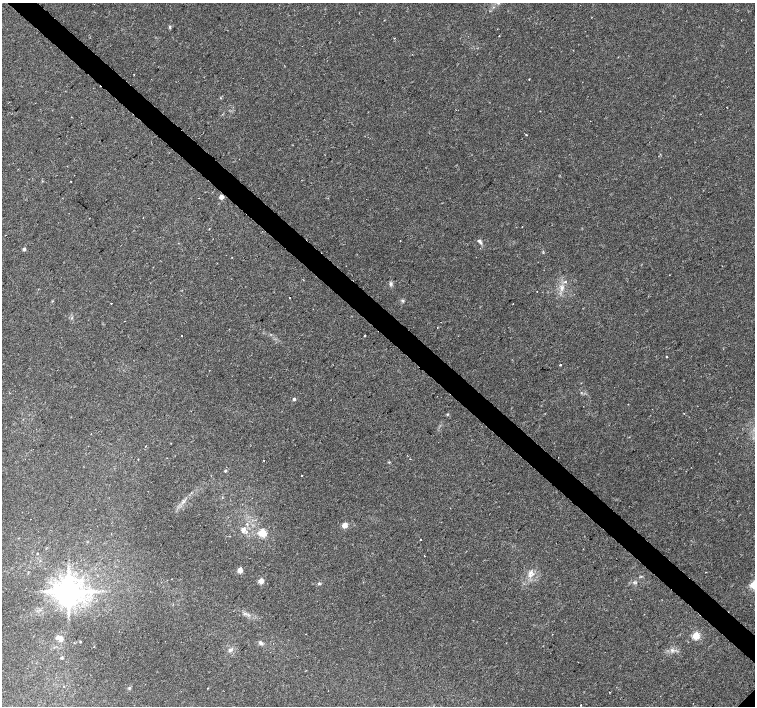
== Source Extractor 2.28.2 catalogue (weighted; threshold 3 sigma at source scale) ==
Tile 11 of 4 x 4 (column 3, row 3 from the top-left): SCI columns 3011-4515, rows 1572-2979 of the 6025 x 6025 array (HDU 1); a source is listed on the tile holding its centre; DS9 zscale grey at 2 x 2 block average (1 PNG px = mean of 2 x 2 image px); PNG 757 x 708 px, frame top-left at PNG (2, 3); no overlay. Shown black and unused: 4% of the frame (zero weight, under 2 of 3 exposures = <1% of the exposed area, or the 3 px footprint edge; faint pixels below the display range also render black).
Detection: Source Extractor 2.28.2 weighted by HDU 2 'WHT'; one run over the whole footprint, this tile lists its part. Background 0.0254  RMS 0.0028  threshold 0.0128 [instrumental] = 3 sigma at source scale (4.5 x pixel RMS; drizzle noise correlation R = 1.50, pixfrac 1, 0.0396/0.0396 arcsec/px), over >= 5 px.
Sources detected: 59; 4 cosmic-ray / hot-pixel residue — not listed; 1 inside a brighter listed object's ellipse — not listed separately; the other 54 listed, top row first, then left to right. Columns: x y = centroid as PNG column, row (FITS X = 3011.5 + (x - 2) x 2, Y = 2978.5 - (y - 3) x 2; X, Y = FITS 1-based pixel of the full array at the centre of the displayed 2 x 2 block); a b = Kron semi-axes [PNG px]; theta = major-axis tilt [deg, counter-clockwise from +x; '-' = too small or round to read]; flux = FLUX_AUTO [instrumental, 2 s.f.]
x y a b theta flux
498 3 3 2 - 0.7
170 27 5 2 - 0.76
499 35 2 2 - 0.26
526 135 2 2 - 0.81
71 181 2 2 - 1.1
221 197 3 3 - 7.7
209 229 2 2 - 0.3
6 235 2 2 - 0.24
479 241 7 3 -50 1.7
24 249 3 3 - 1.7
565 282 2 2 - 0.76
391 284 5 4 - 1.3
562 288 6 4 57 2.1
537 292 2 2 - 0.3
290 297 2 2 - 0.89
402 301 5 2 - 0.67
111 303 2 2 - 0.83
513 304 2 2 - 0.23
365 336 2 2 - 0.51
666 357 3 2 - 0.35
560 365 2 2 - 1.4
294 399 3 2 - 1.8
447 414 4 3 - 0.65
145 446 2 2 - 2.1
138 459 2 2 - 0.4
264 461 2 2 - 0.45
225 471 3 3 - 0.85
302 475 2 2 - 1.2
31 519 2 2 - 0.76
345 525 3 3 - 15
243 530 4 3 - 4.1
246 532 4 3 - 0.88
262 533 3 3 - 37
420 539 2 2 - 0.48
37 553 2 2 - 0.4
424 555 2 2 - 1
240 570 3 3 - 14
530 572 7 3 24 1.7
706 572 2 2 - 0.28
530 576 4 3 - 1.2
261 581 3 3 - 15
634 582 3 2 - 0.7
319 583 5 2 - 0.78
754 585 3 3 - 41
68 591 6 6 - 1200
306 634 2 2 - 0.25
696 636 3 3 - 34
61 639 6 6 - 2.5
80 642 2 2 - 0.47
261 643 7 4 -57 1.4
230 650 6 4 34 1.6
672 650 5 3 - 1.2
61 658 3 3 - 0.99
581 705 3 2 - 0.29
Overlapping masked pixels (flux is a lower limit): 1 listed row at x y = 221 197
Isophote crosses this tile's border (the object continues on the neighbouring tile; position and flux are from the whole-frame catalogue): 2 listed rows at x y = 498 3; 754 585
Diffuse or blended objects may show on this block-average render without a row.